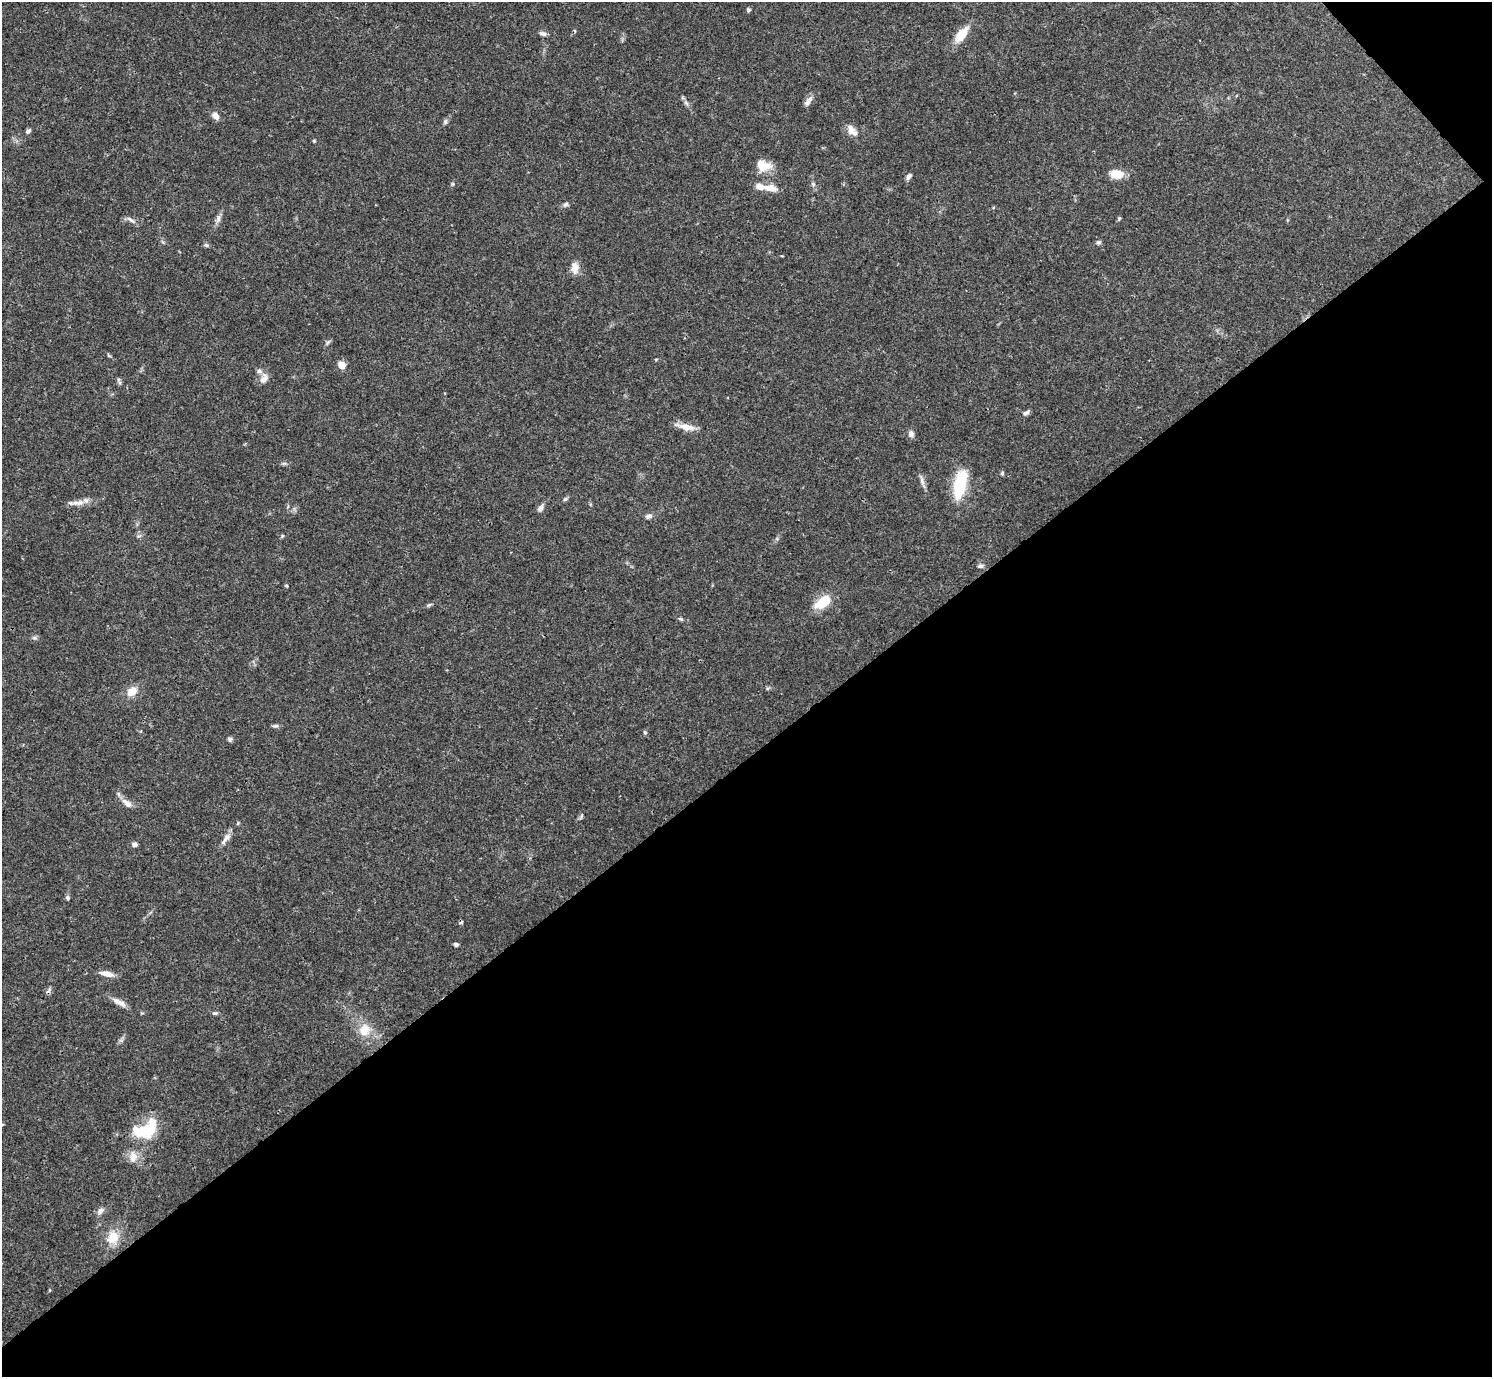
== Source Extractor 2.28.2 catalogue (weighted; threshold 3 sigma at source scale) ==
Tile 12 of 4 x 4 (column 4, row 3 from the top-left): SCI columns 4469-5958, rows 1534-2908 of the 5961 x 5958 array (HDU 1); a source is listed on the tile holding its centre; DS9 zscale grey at full resolution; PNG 1494 x 1379 px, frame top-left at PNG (2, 2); no overlay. Shown black and unused: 46% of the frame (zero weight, under 3 of 4 exposures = <1% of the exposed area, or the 3 px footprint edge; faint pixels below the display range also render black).
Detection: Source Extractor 2.28.2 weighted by HDU 2 'WHT'; one run over the whole footprint, this tile lists its part. Background 0.0413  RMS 0.0026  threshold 0.0118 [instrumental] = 3 sigma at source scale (4.5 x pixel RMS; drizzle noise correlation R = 1.50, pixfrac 1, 0.05/0.05 arcsec/px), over >= 5 px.
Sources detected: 72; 1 inside a brighter object's white glare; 1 cosmic-ray / hot-pixel residue — not listed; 5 inside a brighter listed object's ellipse — not listed separately; the other 65 listed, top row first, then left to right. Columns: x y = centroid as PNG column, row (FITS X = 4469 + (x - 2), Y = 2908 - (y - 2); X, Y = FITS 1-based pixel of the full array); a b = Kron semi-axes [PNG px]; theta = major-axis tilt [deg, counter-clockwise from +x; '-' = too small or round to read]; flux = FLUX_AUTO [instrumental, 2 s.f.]
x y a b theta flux
748 10 5 4 - 0.52
543 33 10 5 -14 0.88
961 35 21 10 51 5
808 101 15 6 54 1.3
686 103 9 4 -54 0.79
215 116 10 7 -50 1.4
445 122 7 6 - 0.61
851 129 14 10 -70 1.8
28 131 7 5 45 0.65
314 141 4 4 - 0.29
762 167 23 11 9 3.7
1117 174 14 9 -3 4.4
909 176 8 5 53 0.83
453 184 6 4 90 0.34
813 184 6 5 - 0.46
770 188 18 9 -13 2.7
565 204 9 5 31 0.65
218 218 11 6 84 1.1
1119 218 5 4 - 0.36
131 220 16 5 -32 0.92
1098 242 6 6 - 0.58
206 245 7 5 -11 0.51
574 268 16 9 -89 2.3
328 342 8 4 44 0.5
109 356 6 3 -20 0.33
342 365 9 7 -43 2.1
264 378 15 9 64 1.8
1026 413 9 5 36 0.73
686 427 26 7 -12 2.9
911 434 9 8 - 0.97
284 463 7 4 0 0.47
1002 473 6 4 70 0.36
922 481 16 5 -75 1.2
960 484 27 11 77 15
565 499 7 5 27 0.46
78 503 20 7 7 2.2
541 508 10 5 60 1.2
648 516 7 6 - 1
138 536 8 4 15 0.5
282 536 5 4 - 0.3
981 566 7 6 - 0.7
286 585 4 4 - 0.31
823 602 19 11 36 6.8
429 605 8 4 35 0.44
680 619 7 4 -19 0.42
34 638 7 5 -1 0.58
132 691 14 10 39 3.1
275 726 9 5 9 0.57
645 732 6 5 - 0.38
230 739 7 6 - 0.53
127 803 16 8 -40 1.9
581 816 6 4 71 0.39
226 838 20 7 54 1.7
134 844 7 5 6 0.82
67 897 6 6 - 0.48
456 944 5 4 - 0.58
107 974 16 6 -12 2
49 990 9 5 64 0.62
119 1002 20 6 -29 2
215 1013 7 4 8 0.47
365 1030 18 17 - 4.7
148 1130 23 18 -15 7.2
133 1157 15 10 89 2.6
100 1211 9 7 47 1.2
113 1237 19 15 70 4.7